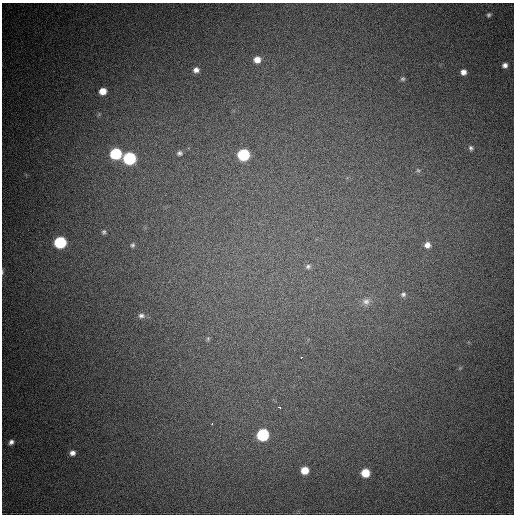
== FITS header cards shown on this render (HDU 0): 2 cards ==
NAXIS1  =                  512
NAXIS2  =                  512

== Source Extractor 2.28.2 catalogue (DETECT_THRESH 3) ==
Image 512 x 512 px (HDU 0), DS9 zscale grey, 1 PNG px = 1 image px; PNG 516 x 516 px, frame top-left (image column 1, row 512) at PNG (2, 3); no overlay
Background 819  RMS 22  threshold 66.6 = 3 sigma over >= 5 px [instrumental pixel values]
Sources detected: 31; all 31 listed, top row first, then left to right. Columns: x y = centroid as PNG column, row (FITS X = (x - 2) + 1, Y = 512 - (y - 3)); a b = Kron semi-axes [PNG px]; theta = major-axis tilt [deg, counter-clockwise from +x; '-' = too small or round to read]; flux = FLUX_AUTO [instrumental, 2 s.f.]
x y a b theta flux
489 15 5 4 - 2900
257 60 7 7 - 14000
505 65 6 6 - 6400
196 70 7 6 - 7200
463 72 6 6 - 8600
403 79 6 5 - 2600
103 91 6 6 - 18000
471 148 6 5 - 3300
180 153 8 7 - 4600
116 154 7 7 - 130000
243 155 7 7 - 150000
129 158 8 7 - 190000
418 170 6 5 - 2400
104 232 7 6 - 3400
60 242 7 7 - 150000
132 245 6 6 - 3400
427 245 7 7 - 8200
308 266 7 6 - 4200
2 272 7 3 -83 2000
403 294 7 6 - 3700
366 301 11 10 - 9400
141 316 9 6 0 5600
208 339 7 5 71 2800
301 357 3 3 - 3600
280 408 3 3 - 30000
212 424 3 3 - 4100
263 435 7 7 - 160000
11 442 7 5 39 5700
72 453 6 6 - 6900
305 470 6 6 - 24000
365 473 6 6 - 32000
At the frame edge (FLAGS 8, measured only in part): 1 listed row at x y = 2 272